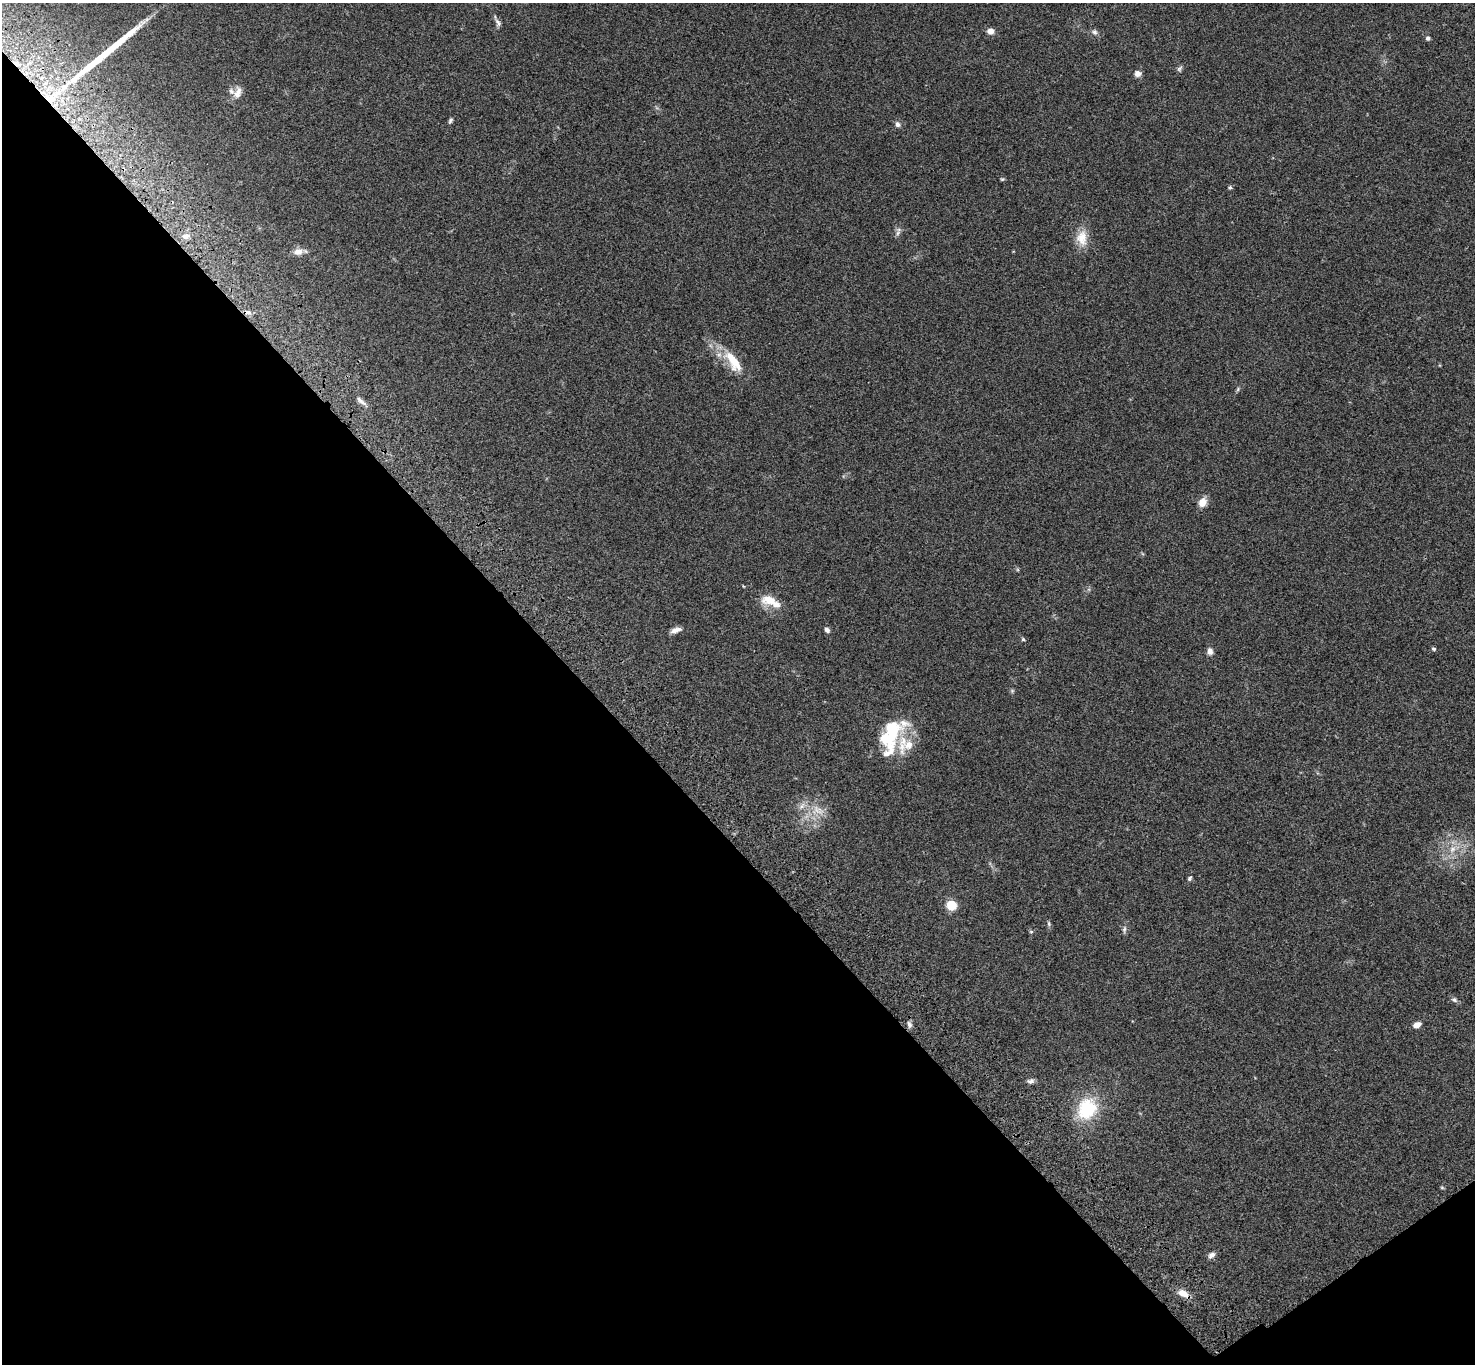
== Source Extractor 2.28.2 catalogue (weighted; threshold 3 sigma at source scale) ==
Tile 14 of 4 x 4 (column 2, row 4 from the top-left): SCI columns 1578-3050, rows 383-1744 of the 6099 x 6072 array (HDU 1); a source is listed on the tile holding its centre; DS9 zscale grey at full resolution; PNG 1477 x 1366 px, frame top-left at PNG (2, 3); no overlay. Shown black and unused: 41% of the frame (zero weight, under 3 of 4 exposures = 6% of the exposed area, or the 3 px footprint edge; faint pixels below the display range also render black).
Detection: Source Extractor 2.28.2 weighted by HDU 2 'WHT'; one run over the whole footprint, this tile lists its part. Background 0.0459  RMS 0.0051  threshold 0.0231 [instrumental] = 3 sigma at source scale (4.5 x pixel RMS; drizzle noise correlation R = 1.50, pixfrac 1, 0.05/0.05 arcsec/px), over >= 5 px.
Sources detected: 53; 1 cosmic-ray / hot-pixel residue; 1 long thin detection or spike segment (spike, bleed or trail) — not listed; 7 inside a brighter listed object's ellipse — not listed separately; the other 44 listed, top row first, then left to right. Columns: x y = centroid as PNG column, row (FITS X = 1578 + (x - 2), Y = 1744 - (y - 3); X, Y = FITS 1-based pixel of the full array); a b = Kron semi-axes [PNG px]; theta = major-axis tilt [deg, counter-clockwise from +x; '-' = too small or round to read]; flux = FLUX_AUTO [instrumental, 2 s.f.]
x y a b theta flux
498 23 12 6 -62 1.8
990 31 8 7 - 2.9
1094 32 8 7 - 1.7
1428 38 5 5 - 1.3
1179 69 10 6 63 1.2
1138 74 8 7 - 2.7
238 92 17 9 70 3.8
50 98 17 12 -12 12
450 121 8 4 64 0.97
898 124 8 7 - 1.8
1002 179 5 4 - 0.63
1230 187 6 4 62 0.79
898 233 10 6 66 1.6
186 236 10 8 8 2.7
1082 238 23 15 -87 8.6
298 252 14 9 11 3.5
248 312 11 6 -14 2.1
733 361 35 13 -54 15
1238 389 7 4 47 0.8
361 401 17 5 -40 2.3
1202 502 11 8 66 4.9
770 600 22 13 -14 8.7
676 630 14 6 18 2.8
827 630 7 5 -53 1.6
1023 639 5 4 - 0.69
1434 649 6 5 - 0.77
1210 651 9 7 83 2.5
1012 691 6 5 - 0.74
890 734 44 24 74 30
818 810 22 15 -14 9.7
1452 849 13 9 70 5.1
1190 878 8 5 58 1.1
951 905 9 9 - 9.9
1049 924 8 5 -83 0.92
1124 930 12 5 85 1.5
1031 932 6 4 0 0.66
1454 1000 8 7 - 1.4
909 1025 10 6 -72 1.7
1417 1025 8 6 29 3.6
1031 1081 9 6 5 1.5
1087 1109 24 20 58 27
1442 1187 5 5 - 0.62
1211 1255 9 6 46 2.1
1183 1294 16 8 -26 5.1
Overlapping masked pixels (flux is a lower limit): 3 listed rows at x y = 50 98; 248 312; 1183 1294